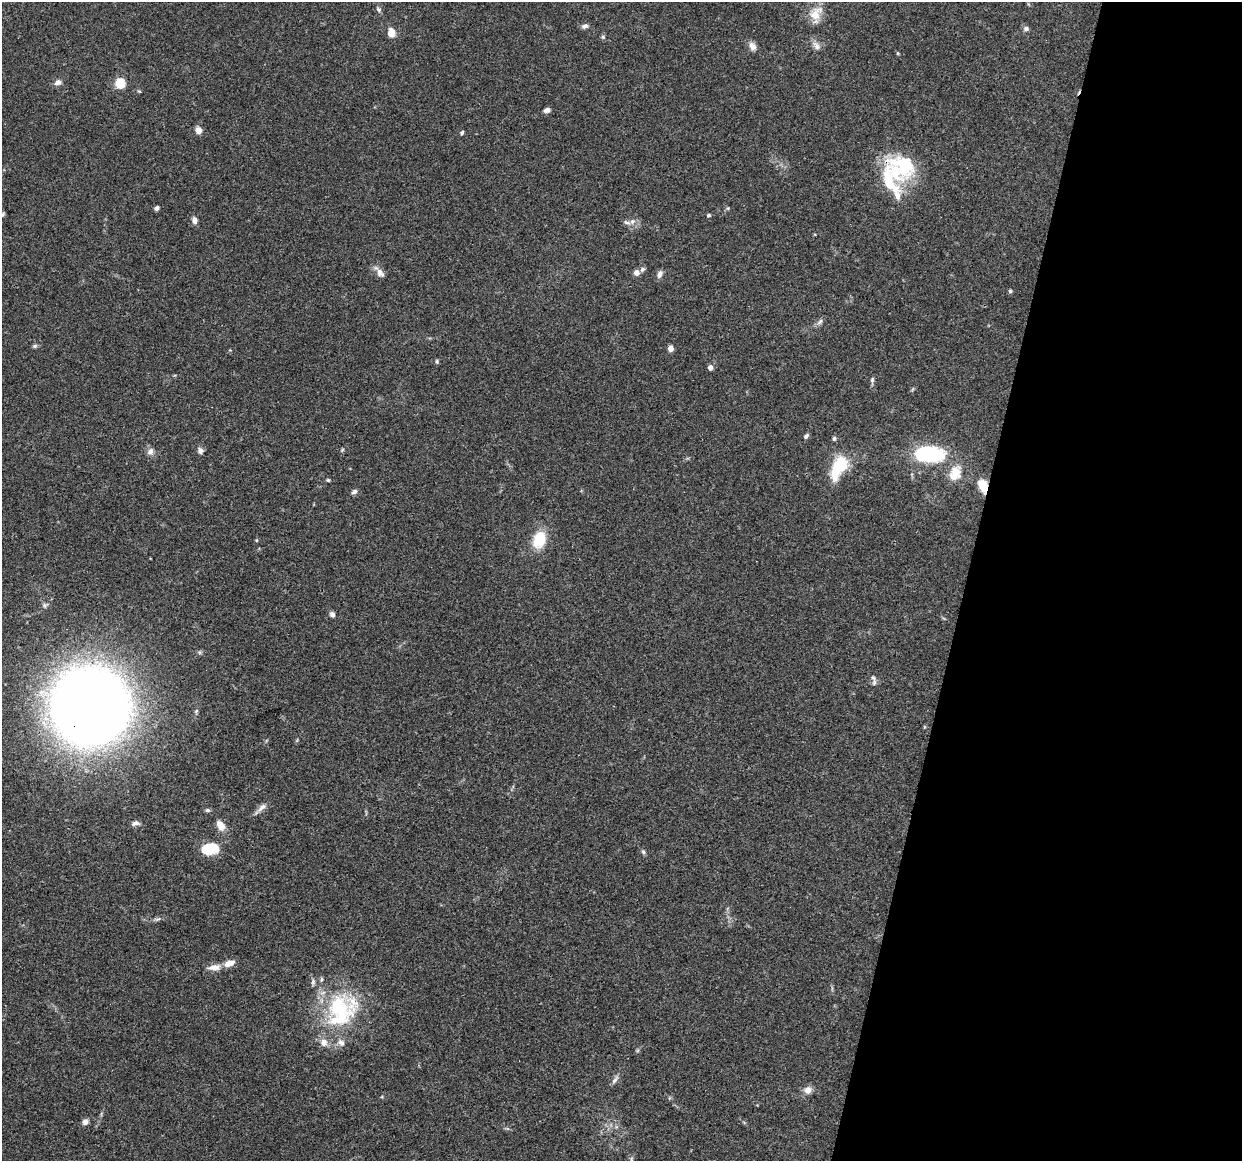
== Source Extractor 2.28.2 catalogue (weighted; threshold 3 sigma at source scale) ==
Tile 8 of 4 x 4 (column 4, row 2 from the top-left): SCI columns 3738-4977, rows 2444-3602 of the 5005 x 5016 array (HDU 1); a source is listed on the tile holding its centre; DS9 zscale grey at full resolution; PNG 1244 x 1163 px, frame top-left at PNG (2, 2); no overlay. Shown black and unused: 22% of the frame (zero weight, under 3 of 4 exposures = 2% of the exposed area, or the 3 px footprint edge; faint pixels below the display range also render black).
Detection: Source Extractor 2.28.2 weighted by HDU 2 'WHT'; one run over the whole footprint, this tile lists its part. Background 0.0837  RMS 0.0063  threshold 0.0283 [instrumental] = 3 sigma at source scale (4.5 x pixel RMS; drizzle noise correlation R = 1.50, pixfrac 1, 0.05/0.05 arcsec/px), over >= 5 px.
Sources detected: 67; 8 inside a brighter listed object's ellipse — not listed separately; the other 59 listed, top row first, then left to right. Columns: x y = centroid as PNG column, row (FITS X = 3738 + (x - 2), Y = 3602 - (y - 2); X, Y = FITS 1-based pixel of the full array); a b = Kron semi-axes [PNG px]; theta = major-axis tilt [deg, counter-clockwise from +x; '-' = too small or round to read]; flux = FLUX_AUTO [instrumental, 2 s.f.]
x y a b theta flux
379 9 8 5 -38 1.2
816 13 21 15 53 10
585 26 9 6 16 1.9
1026 29 7 6 - 1.6
391 33 10 7 -88 6
603 37 6 5 - 0.96
752 46 11 8 -56 3.5
816 46 14 8 -53 3.4
58 82 8 6 16 3
120 83 5 5 - 42
547 110 8 5 23 2
199 130 6 6 - 4.7
462 133 5 3 - 0.9
904 165 40 31 -45 39
157 208 5 4 - 1.6
728 208 6 3 72 0.72
2 214 7 4 38 0.96
708 215 5 5 - 1
194 220 7 5 -78 3.5
632 221 8 6 43 2.4
642 269 8 5 46 1.2
380 272 17 7 -49 4
637 272 7 6 - 3
660 274 10 6 66 2.6
1010 291 5 5 - 0.88
820 322 10 5 52 1.9
35 346 7 5 21 1.1
670 348 4 4 - 7.9
437 361 5 4 - 1.1
710 367 5 5 - 2.9
872 380 8 5 80 1.3
806 436 7 5 46 1.4
834 438 6 5 - 1.1
150 451 9 8 - 2.8
200 451 7 6 - 2.4
929 454 33 17 -4 48
839 467 31 14 62 25
955 473 19 13 67 11
328 480 4 4 - 0.72
983 486 12 8 -69 13
354 492 8 5 32 1.6
256 540 4 4 - 0.64
539 540 19 13 71 18
332 614 7 6 - 2
874 682 8 6 70 1.8
90 706 49 48 - 1100
262 807 17 6 40 3.4
207 810 7 5 18 1.1
135 823 12 6 7 2.2
220 825 13 8 -57 5.7
210 849 18 11 9 19
643 852 7 5 -67 1.2
158 919 8 3 31 1.2
214 967 17 7 6 5.1
340 1011 47 37 83 65
614 1080 11 5 49 2.2
807 1090 10 9 - 4.1
85 1122 7 6 - 2.8
631 1159 7 4 72 1.2
Overlapping masked pixels (flux is a lower limit): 2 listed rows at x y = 983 486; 90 706
Isophote crosses this tile's border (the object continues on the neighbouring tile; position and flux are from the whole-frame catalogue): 1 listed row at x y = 2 214